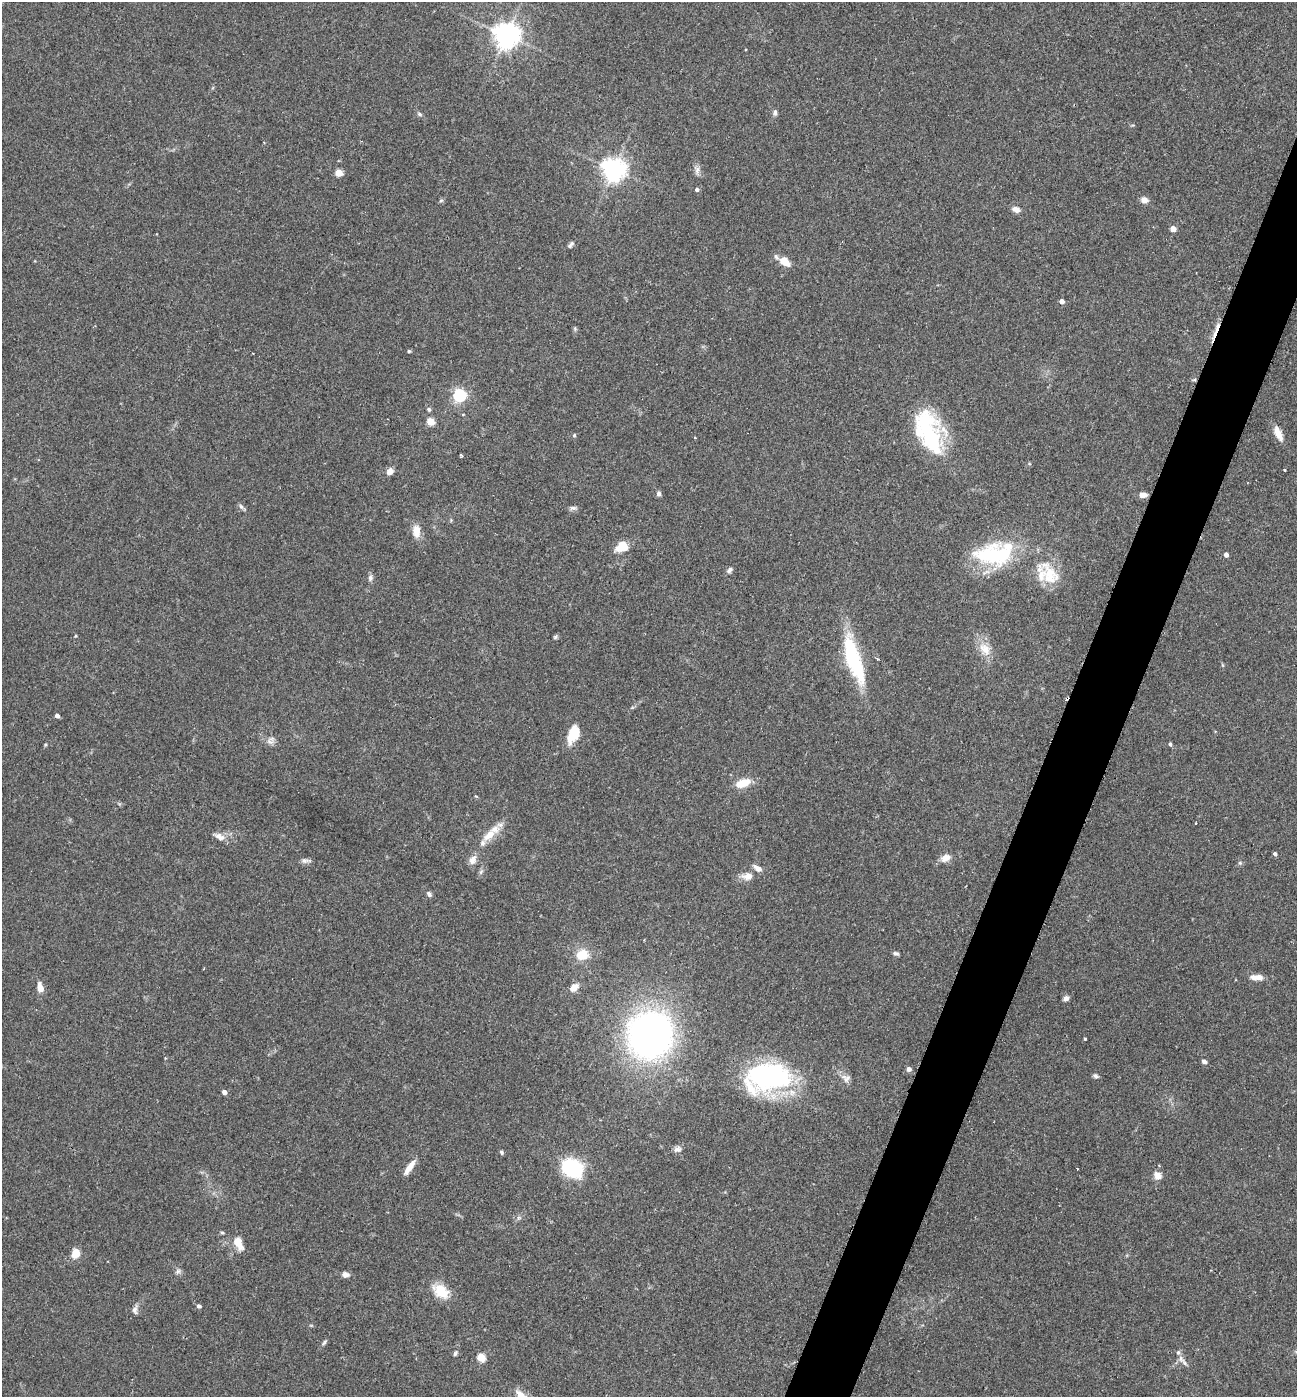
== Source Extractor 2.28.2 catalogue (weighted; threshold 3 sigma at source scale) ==
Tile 10 of 4 x 4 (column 2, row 3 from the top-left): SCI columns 1440-2734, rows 1401-2795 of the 5602 x 5588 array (HDU 1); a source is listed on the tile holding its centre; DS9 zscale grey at full resolution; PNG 1299 x 1399 px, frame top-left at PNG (2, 2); no overlay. Shown black and unused: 4% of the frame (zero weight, under 2 of 3 exposures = <1% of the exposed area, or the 3 px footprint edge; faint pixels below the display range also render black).
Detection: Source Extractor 2.28.2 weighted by HDU 2 'WHT'; one run over the whole footprint, this tile lists its part. Background 0.102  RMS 0.0072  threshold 0.0324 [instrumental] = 3 sigma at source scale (4.5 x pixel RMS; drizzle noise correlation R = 1.50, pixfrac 1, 0.05/0.05 arcsec/px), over >= 5 px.
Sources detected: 98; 1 inside a brighter object's white glare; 3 cosmic-ray / hot-pixel residue — not listed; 4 inside a brighter listed object's ellipse — not listed separately; the other 90 listed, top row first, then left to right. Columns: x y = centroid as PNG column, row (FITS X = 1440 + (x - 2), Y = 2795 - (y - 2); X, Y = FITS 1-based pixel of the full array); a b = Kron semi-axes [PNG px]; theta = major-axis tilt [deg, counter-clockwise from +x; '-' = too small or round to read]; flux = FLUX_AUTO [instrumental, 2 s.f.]
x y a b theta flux
506 35 8 8 - 770
775 112 8 5 89 1.7
420 114 7 5 -28 1.3
614 170 7 7 - 570
697 170 12 6 80 2.9
339 173 5 4 - 19
697 189 4 4 - 1.8
441 200 6 5 - 1.1
1144 200 9 7 -6 3.7
1016 209 9 6 -24 4.1
1173 229 4 4 - 8.2
570 245 11 5 43 1.9
785 261 11 7 -42 12
1062 301 4 4 - 4.3
409 351 4 4 - 0.93
1194 380 6 4 19 0.92
460 395 6 5 - 130
429 409 5 5 - 1.6
430 422 5 5 - 17
927 431 51 25 -72 68
1278 433 20 8 -64 7.5
574 435 5 4 - 0.94
461 455 3 3 - 2.9
1285 470 3 2 - 0.97
390 472 8 6 46 4.2
658 494 6 5 - 2.1
1143 495 8 5 3 5
241 506 9 5 -62 1.7
573 508 9 4 0 1.8
416 531 16 9 -88 7.4
622 546 14 10 34 13
995 555 52 27 -1 61
1226 555 4 4 - 3.2
730 570 8 6 49 2
1050 574 41 20 -48 26
370 578 9 6 90 2.1
75 636 5 3 - 0.62
555 637 5 5 - 1.1
985 649 20 13 -52 11
853 659 56 15 -72 59
878 659 3 3 - 0.89
57 716 4 4 - 2.8
574 735 20 13 71 15
271 739 12 6 17 3.2
1170 744 4 4 - 1.2
743 783 18 9 19 12
1196 823 2 2 - 0.6
489 835 23 11 41 12
219 837 16 8 -26 4.9
1275 854 4 4 - 1.9
945 858 13 9 24 5.4
473 860 14 9 64 4.6
305 861 10 5 3 2.5
1240 863 6 4 -44 1
758 868 13 6 -30 3.6
481 872 7 4 72 1.4
748 876 16 10 3 6.1
429 894 8 5 -52 2.1
896 953 7 5 -14 1.5
582 955 14 11 10 15
1259 977 10 8 -17 4
574 987 11 7 42 6
40 988 8 5 -75 7.1
1066 998 6 5 - 2.6
650 1035 36 33 63 330
1085 1039 3 3 - 0.75
1204 1062 6 4 -19 1.9
909 1069 5 4 - 3.3
769 1076 45 27 0 130
1095 1076 7 6 - 1.5
846 1078 13 10 -14 4.3
224 1092 4 4 - 3.1
677 1149 11 8 21 3
501 1152 6 4 -83 1.1
409 1167 20 6 56 6.8
573 1168 16 12 -33 79
1077 1169 2 2 - 0.59
1158 1176 10 8 -52 5.1
222 1233 5 4 - 1
238 1243 17 9 -66 8.6
76 1253 10 9 - 8.1
178 1271 8 6 46 2
345 1275 7 6 - 3.6
441 1291 20 13 -39 16
199 1306 5 4 - 2
135 1310 13 7 83 3
324 1343 9 4 53 1.5
455 1353 8 5 64 1.4
481 1357 5 5 - 23
1181 1359 14 7 -61 4